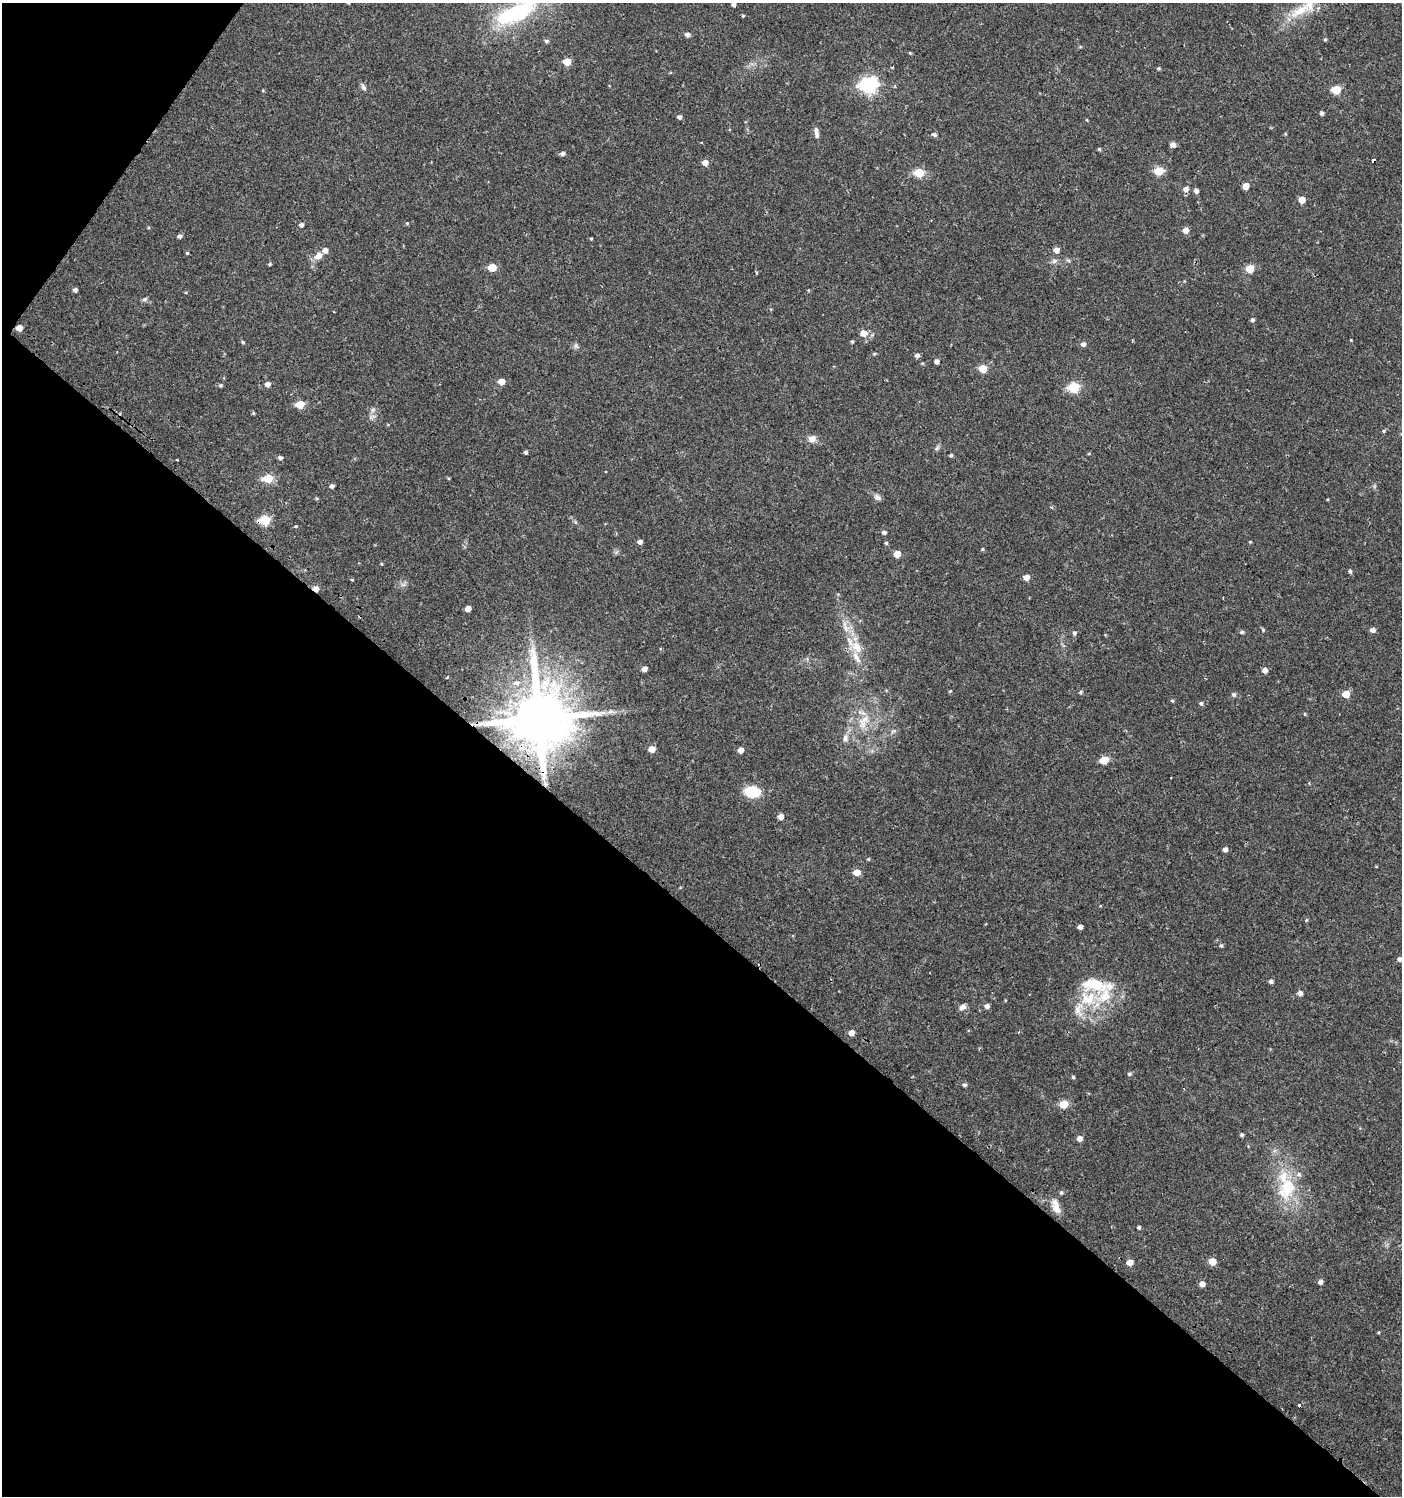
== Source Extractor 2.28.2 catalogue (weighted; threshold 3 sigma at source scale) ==
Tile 9 of 4 x 4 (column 1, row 3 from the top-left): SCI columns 243-1642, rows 1496-2989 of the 6032 x 6001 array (HDU 1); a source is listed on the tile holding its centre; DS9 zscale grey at full resolution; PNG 1404 x 1498 px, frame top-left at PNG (2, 3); no overlay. Shown black and unused: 41% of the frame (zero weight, under 2 of 3 exposures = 1% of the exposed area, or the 3 px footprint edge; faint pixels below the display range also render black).
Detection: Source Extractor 2.28.2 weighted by HDU 2 'WHT'; one run over the whole footprint, this tile lists its part. Background 0.025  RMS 0.0041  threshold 0.0186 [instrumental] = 3 sigma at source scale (4.5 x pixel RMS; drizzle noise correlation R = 1.50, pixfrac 1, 0.0396/0.0396 arcsec/px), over >= 5 px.
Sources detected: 158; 3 cosmic-ray / hot-pixel residue — not listed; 8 inside a brighter listed object's ellipse — not listed separately; the other 147 listed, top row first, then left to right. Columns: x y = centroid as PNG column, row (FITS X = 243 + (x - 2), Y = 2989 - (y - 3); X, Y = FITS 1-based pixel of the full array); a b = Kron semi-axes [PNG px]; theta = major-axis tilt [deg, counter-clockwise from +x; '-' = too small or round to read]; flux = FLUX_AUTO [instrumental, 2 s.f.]
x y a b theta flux
734 5 4 4 - 1.2
1300 11 36 12 30 12
515 13 61 21 25 42
743 16 4 4 - 0.49
687 35 5 4 - 1.7
1325 39 4 4 - 0.56
546 41 5 5 - 0.88
910 53 4 3 - 0.41
567 62 5 5 - 9.9
892 67 3 2 - 0.52
1158 68 5 4 - 0.5
868 85 7 6 - 130
363 87 9 6 -57 1.2
1336 90 5 5 - 15
1322 113 4 4 - 1.2
679 117 5 4 - 1.2
1087 120 5 3 - 0.34
816 132 14 5 -80 1.8
934 134 6 5 - 0.98
1173 145 6 6 - 1.6
1099 149 4 4 - 0.53
563 153 5 5 - 1.3
1374 160 4 3 - 11
705 162 5 5 - 3.5
1159 171 5 5 - 16
919 173 6 5 - 20
1246 186 5 5 - 4.7
1186 189 6 5 - 2
1196 191 5 4 - 1.6
1302 200 5 5 - 6
407 223 5 4 - 0.45
301 225 5 4 - 1.4
1185 230 6 5 - 2.6
180 236 5 4 - 1.3
591 239 4 3 - 0.38
1056 250 5 5 - 2.9
187 253 4 4 - 0.56
318 256 11 8 41 3.3
1068 260 7 4 -19 0.61
1054 261 8 6 15 1.3
270 264 4 4 - 0.55
492 267 5 5 - 10
1250 269 5 5 - 13
75 290 4 4 - 1.3
808 290 4 4 - 0.37
145 299 8 5 16 0.88
1252 320 5 4 - 0.92
19 328 5 4 - 5
864 333 6 6 - 4.2
1351 340 3 3 - 0.29
852 341 4 3 - 0.6
243 342 6 4 -28 0.54
1083 344 5 5 - 1.7
576 346 8 6 -73 0.98
874 354 4 4 - 0.49
917 355 5 5 - 1.4
937 361 5 4 - 1.8
922 363 5 4 - 0.4
983 369 5 5 - 11
501 381 5 5 - 4.6
267 384 5 5 - 2.2
221 385 6 5 - 0.59
1074 388 6 5 - 32
300 404 5 5 - 12
373 410 8 6 21 1.2
253 413 4 3 - 0.5
372 417 11 5 12 1.3
1384 431 5 4 - 0.5
812 439 9 8 - 2.8
526 452 4 3 - 0.81
951 455 4 4 - 0.68
280 458 5 4 - 1
268 478 6 5 - 19
332 486 4 4 - 1.3
877 497 10 7 -33 1.5
317 498 5 3 - 0.43
265 520 6 5 - 26
575 522 6 4 -72 0.58
296 526 5 4 - 0.45
884 532 5 4 - 1.1
640 542 4 4 - 1.8
1250 542 4 4 - 0.39
886 543 4 4 - 0.61
982 549 4 4 - 0.48
897 554 5 5 - 6.4
381 564 4 4 - 0.4
1350 571 5 4 - 0.78
1026 577 5 5 - 3.4
352 580 4 3 - 0.33
403 585 7 4 0 1
316 589 5 4 - 3.8
468 608 5 4 - 2.9
845 627 19 8 -68 4.9
1263 630 5 4 - 0.59
1372 630 5 5 - 2.1
1242 632 6 4 16 0.68
1074 633 6 5 - 0.93
857 647 19 13 -57 7.3
644 669 4 4 - 2.4
1265 670 5 4 - 2.6
447 677 3 2 - 0.36
516 683 8 6 4 1.5
950 691 5 3 - 0.39
1080 692 5 4 - 0.6
1234 694 6 6 - 0.85
1346 694 5 5 - 7.6
1172 701 5 4 - 0.49
1201 703 5 5 - 0.82
610 712 11 4 11 1.5
1305 714 5 3 - 0.4
539 718 16 15 - 3700
864 720 20 9 22 6.1
893 731 8 3 31 0.8
845 738 11 7 79 2
652 749 5 5 - 5.6
740 750 4 4 - 3.4
1104 760 5 5 - 12
752 792 13 9 -6 16
780 817 5 4 - 3.3
1225 849 5 4 - 1.8
868 859 4 4 - 0.48
857 872 5 5 - 6.2
1306 920 5 3 - 0.47
1080 927 4 4 - 1.8
1221 945 5 4 - 0.63
1400 959 5 4 - 1.6
1271 981 4 4 - 1.3
1300 993 5 5 - 1.9
1104 996 50 23 67 20
987 1006 5 5 - 1.9
962 1007 8 7 - 1.8
851 1033 5 5 - 3.4
1129 1074 5 5 - 0.92
1073 1077 5 4 - 0.59
964 1085 5 4 - 0.96
1064 1104 5 5 - 13
1242 1135 4 4 - 0.83
1079 1138 5 5 - 2.5
1287 1188 30 21 68 20
1061 1192 5 5 - 0.8
1056 1206 20 8 -70 3.9
1139 1227 4 4 - 0.83
1212 1261 5 5 - 7.6
1130 1262 5 4 - 4.8
1320 1282 5 4 - 1.7
1202 1284 4 4 - 3.4
1378 1332 5 3 - 0.36
Overlapping masked pixels (flux is a lower limit): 5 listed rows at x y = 1374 160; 19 328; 265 520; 316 589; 539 718
Isophote crosses this tile's border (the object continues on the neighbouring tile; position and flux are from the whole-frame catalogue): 2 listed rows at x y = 515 13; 1400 959